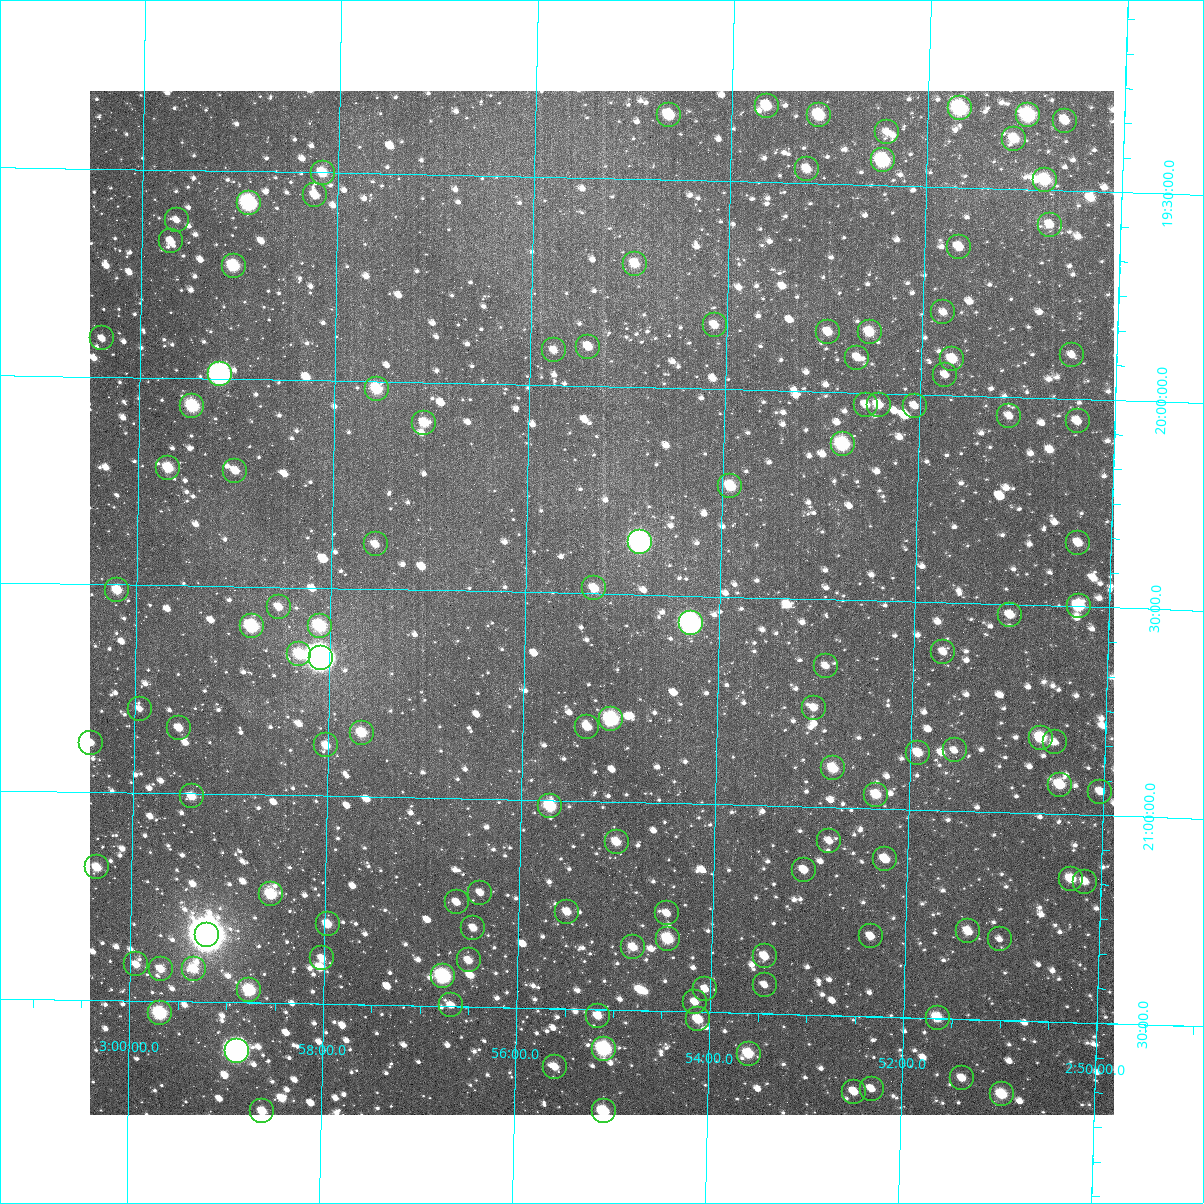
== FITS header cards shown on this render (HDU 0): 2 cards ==
NAXIS1  =                 1024
NAXIS2  =                 1024

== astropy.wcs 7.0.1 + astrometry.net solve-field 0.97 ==
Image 1024 x 1024 px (HDU 0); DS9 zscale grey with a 90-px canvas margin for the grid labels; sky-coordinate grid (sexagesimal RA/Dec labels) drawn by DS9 from the SOLVED WCS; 123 Tycho-2 reference stars matched to detected sources circled (green)
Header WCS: RA---TAN-SIP/DEC--TAN-SIP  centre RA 02:55:13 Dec +20:31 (43.80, +20.52 deg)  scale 8.66 arcsec/px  FOV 147.8' x 147.9'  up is +179 deg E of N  parity flipped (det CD > 0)
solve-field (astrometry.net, Tycho-2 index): VERIFIED the header's WCS against the Tycho-2 star catalogue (verified at 6 index scales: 14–123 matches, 0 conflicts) and refined it, rather than solving blind
Solved WCS: RA---TAN-SIP/DEC--TAN-SIP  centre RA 02:55:13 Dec +20:31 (43.80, +20.52 deg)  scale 8.66 arcsec/px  FOV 147.8' x 147.9'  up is +179 deg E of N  parity flipped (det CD > 0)
The solver's refit moves the header's centre by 0.74 arcsec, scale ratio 1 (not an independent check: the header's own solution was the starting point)
Tycho-2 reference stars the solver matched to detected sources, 123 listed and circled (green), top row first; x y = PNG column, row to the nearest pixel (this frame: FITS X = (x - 90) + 1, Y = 1024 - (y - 91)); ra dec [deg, ICRS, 3 dp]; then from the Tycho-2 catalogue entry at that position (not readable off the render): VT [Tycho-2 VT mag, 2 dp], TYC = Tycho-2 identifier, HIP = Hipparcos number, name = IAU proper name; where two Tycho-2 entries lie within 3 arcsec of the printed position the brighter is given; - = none
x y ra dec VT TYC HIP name
767 106 43.411 +19.317 11.24 1227-725-1 - -
960 108 42.919 +19.310 8.58 1227-222-1 13337 -
669 115 43.659 +19.344 10.18 1227-564-1 - -
819 115 43.277 +19.335 9.86 1227-585-1 - -
1028 115 42.744 +19.321 9.08 1227-966-1 - -
1065 121 42.649 +19.332 11.55 1226-1655-1 - -
887 132 43.103 +19.372 12.11 1227-136-1 - -
1014 139 42.778 +19.379 10.65 1227-13-1 - -
883 160 43.112 +19.440 8.97 1227-617-1 - -
807 169 43.304 +19.466 11.02 1227-457-1 - -
323 173 44.540 +19.500 10.63 1227-1330-1 - -
1045 180 42.696 +19.476 9.89 1227-997-1 - -
315 195 44.557 +19.555 11.72 1227-870-1 - -
249 203 44.727 +19.576 8.44 1227-642-1 13893 -
177 220 44.911 +19.621 11.94 1227-744-1 - -
1050 225 42.681 +19.584 11.89 1227-1120-1 - -
171 241 44.924 +19.672 11.20 1227-577-1 - -
959 247 42.911 +19.643 11.27 1227-352-1 - -
635 264 43.738 +19.704 10.85 1227-454-1 - -
234 266 44.763 +19.728 9.50 1227-116-1 - -
943 312 42.946 +19.802 12.10 1227-147-1 - -
715 325 43.530 +19.847 11.44 1227-460-1 - -
828 332 43.239 +19.857 11.15 1227-469-1 - -
870 332 43.133 +19.854 10.68 1227-449-1 - -
102 338 45.097 +19.908 11.91 1227-51-1 - -
588 347 43.852 +19.906 11.48 1227-297-1 - -
554 350 43.940 +19.917 11.48 1227-87-1 - -
1072 355 42.615 +19.895 11.68 1226-1345-1 - -
857 358 43.163 +19.916 11.71 1227-550-1 - -
952 359 42.920 +19.913 10.67 1227-417-1 - -
220 374 44.793 +19.990 7.38 1227-27-1 13913 -
945 375 42.938 +19.952 12.25 1227-603-1 - -
377 389 44.391 +20.018 10.03 1230-665-1 - -
866 405 43.138 +20.029 11.86 1230-814-1 - -
879 405 43.105 +20.028 11.01 1230-782-1 - -
192 406 44.863 +20.067 9.38 1230-853-1 - -
915 406 43.014 +20.029 11.67 1230-673-1 - -
1009 416 42.770 +20.047 12.00 1230-889-1 - -
1078 421 42.595 +20.054 11.28 1229-886-1 - -
424 423 44.268 +20.098 10.73 1230-907-1 - -
843 444 43.195 +20.125 9.00 1230-724-1 13418 -
168 468 44.922 +20.216 10.55 1230-772-1 - -
235 471 44.750 +20.221 11.34 1230-723-1 - -
730 486 43.480 +20.233 10.20 1230-767-1 - -
640 542 43.708 +20.373 7.12 1230-816-1 13571 -
1078 543 42.584 +20.346 11.66 1229-669-1 - -
376 544 44.386 +20.392 11.85 1230-510-1 - -
594 588 43.824 +20.487 11.28 1230-643-1 - -
117 590 45.048 +20.513 10.65 1230-722-1 - -
1079 606 42.577 +20.498 10.00 1229-752-1 13229 -
279 607 44.632 +20.547 11.63 1230-511-1 - -
1010 615 42.753 +20.525 11.28 1230-507-1 - -
691 623 43.573 +20.566 7.26 1230-1048-1 13532 -
252 626 44.701 +20.594 9.10 1230-970-1 - -
320 626 44.527 +20.591 9.54 1230-432-1 - -
943 652 42.922 +20.619 12.38 1230-762-1 - -
299 654 44.577 +20.660 10.27 1230-713-1 - -
321 658 44.522 +20.669 5.84 1230-1425-1 13834 -
826 666 43.223 +20.660 11.94 1230-606-1 - -
814 708 43.252 +20.762 12.11 1230-868-1 - -
140 709 44.986 +20.798 11.80 1230-655-1 - -
611 719 43.771 +20.800 8.88 1230-600-1 - -
587 727 43.833 +20.820 11.00 1230-893-1 - -
179 728 44.883 +20.842 11.19 1230-987-1 - -
362 733 44.413 +20.846 10.34 1230-783-1 - -
1041 738 42.665 +20.818 9.96 1229-1083-1 - -
1055 742 42.629 +20.828 11.88 1229-777-1 - -
91 743 45.109 +20.881 11.95 1230-867-1 - -
326 745 44.503 +20.878 11.76 1230-552-1 - -
955 750 42.886 +20.855 12.47 1230-914-1 - -
918 753 42.980 +20.863 11.03 1230-1065-1 - -
833 768 43.198 +20.906 10.54 1230-952-1 - -
1060 785 42.613 +20.929 10.44 1229-1070-1 - -
1100 792 42.508 +20.943 11.49 1229-801-1 - -
876 795 43.085 +20.966 10.78 1230-826-1 - -
192 796 44.848 +21.007 11.27 1230-576-1 - -
550 806 43.925 +21.014 9.88 1230-854-1 - -
829 841 43.203 +21.080 13.19 1230-976-1 - -
617 842 43.750 +21.096 10.90 1230-1055-1 - -
885 859 43.057 +21.121 11.10 1230-820-1 - -
97 867 45.090 +21.181 10.77 1230-742-1 - -
804 870 43.266 +21.152 11.42 1230-609-1 - -
1071 879 42.576 +21.155 10.94 1229-885-1 - -
1085 882 42.541 +21.161 11.63 1229-692-1 - -
480 893 44.100 +21.225 12.05 1230-458-1 - -
271 894 44.640 +21.238 9.82 1230-550-1 - -
457 902 44.160 +21.249 11.54 1230-771-1 - -
567 912 43.874 +21.267 11.51 1230-416-1 - -
667 913 43.616 +21.265 12.51 1230-630-1 - -
328 924 44.492 +21.308 10.62 1230-616-1 - -
473 928 44.115 +21.311 11.46 1230-784-1 - -
968 931 42.838 +21.288 11.16 1230-426-1 - -
207 935 44.803 +21.340 5.17 1230-1424-1 13914 -
871 936 43.089 +21.307 11.46 1230-1009-1 - -
668 939 43.612 +21.326 9.82 1230-999-1 - -
1000 939 42.757 +21.305 12.39 1230-620-1 - -
633 947 43.702 +21.348 11.35 1230-428-1 - -
765 956 43.362 +21.362 11.45 1230-716-1 - -
322 958 44.505 +21.390 11.17 1230-400-1 - -
469 960 44.126 +21.389 11.48 1230-1018-1 - -
136 964 44.985 +21.413 11.92 1230-355-1 - -
161 969 44.921 +21.423 11.13 1230-308-1 - -
194 969 44.835 +21.421 10.95 1230-331-1 - -
443 976 44.192 +21.428 8.82 1230-302-1 13723 -
765 985 43.360 +21.431 12.41 1230-635-1 - -
705 989 43.513 +21.445 11.57 1230-650-1 - -
249 990 44.691 +21.471 9.50 1230-369-1 - -
695 1002 43.539 +21.477 12.12 1230-698-1 - -
451 1005 44.170 +21.497 11.64 1230-216-1 - -
160 1013 44.922 +21.529 9.07 1230-167-1 - -
598 1016 43.789 +21.515 11.30 1230-451-1 - -
938 1018 42.910 +21.499 10.68 1230-1054-1 - -
698 1019 43.529 +21.518 10.78 1230-549-1 - -
604 1049 43.770 +21.595 8.74 1230-821-1 13589 -
237 1051 44.721 +21.618 6.76 1230-912-1 13892 -
749 1054 43.397 +21.598 10.38 1230-922-1 - -
555 1067 43.897 +21.640 11.34 1230-1050-1 - -
962 1078 42.843 +21.642 11.65 1230-584-1 - -
872 1089 43.076 +21.674 12.44 1230-1030-1 - -
854 1092 43.122 +21.682 11.33 1230-437-1 - -
1002 1094 42.738 +21.678 10.23 1230-686-1 - -
262 1111 44.652 +21.761 11.07 1230-199-1 - -
604 1111 43.769 +21.745 10.05 1230-1401-1 - -